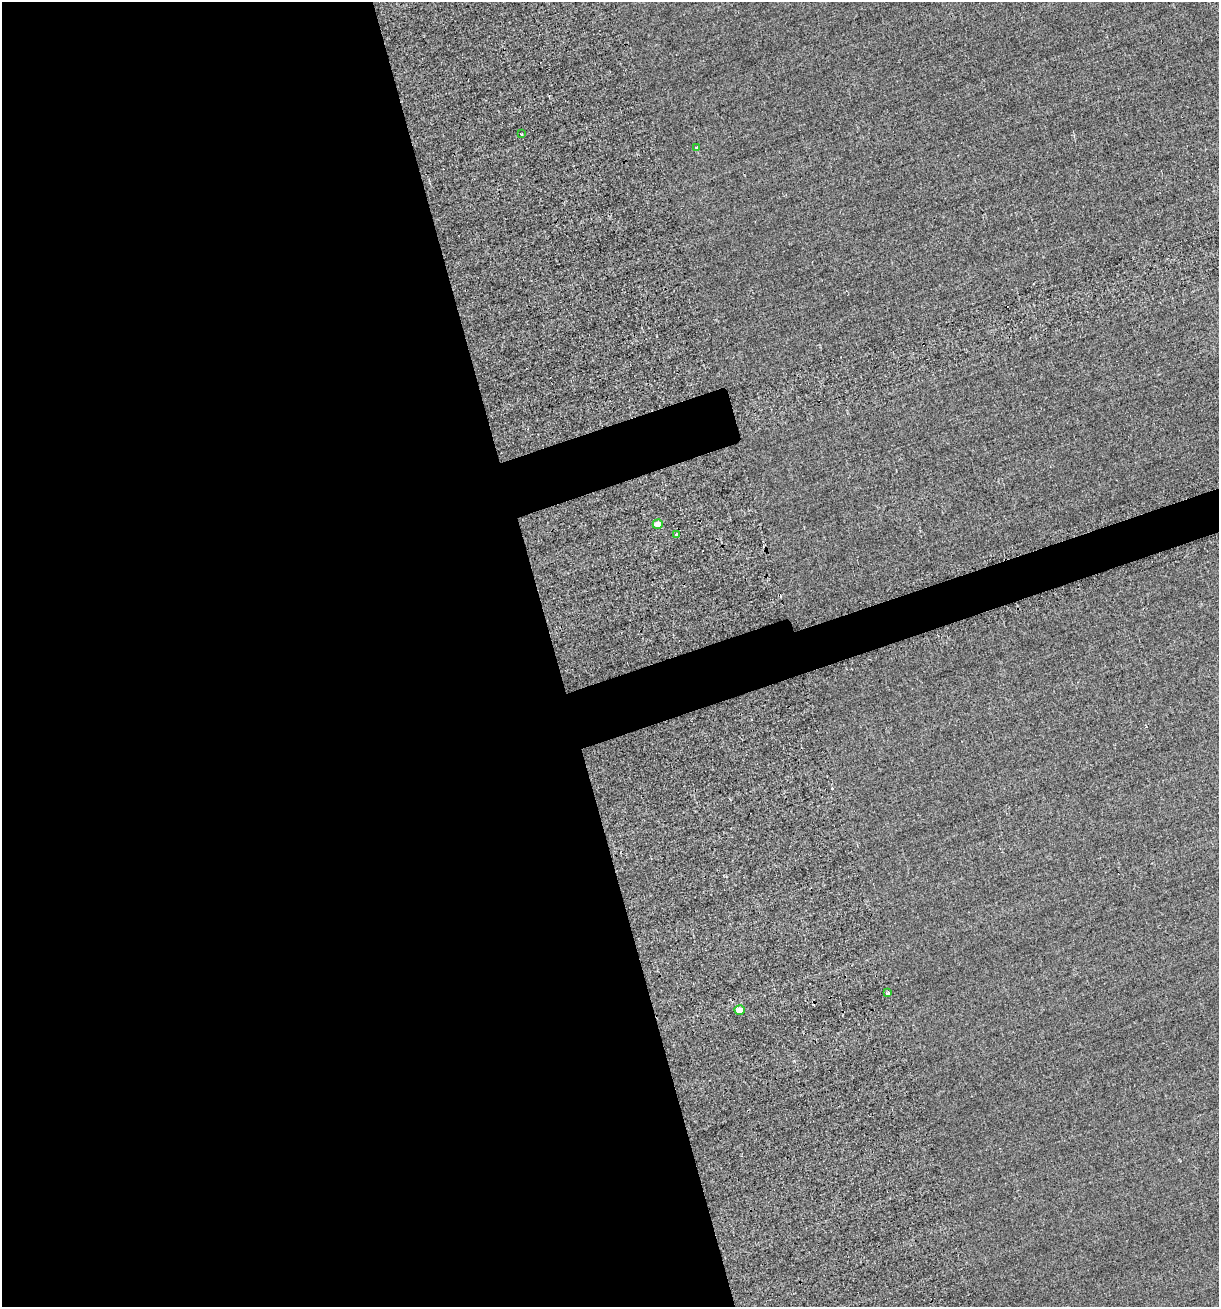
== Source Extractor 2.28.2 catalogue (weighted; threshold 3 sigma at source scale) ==
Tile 9 of 4 x 4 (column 1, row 3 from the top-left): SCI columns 213-1429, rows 1389-2693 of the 5577 x 5599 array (HDU 1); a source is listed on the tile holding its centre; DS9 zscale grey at full resolution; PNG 1221 x 1309 px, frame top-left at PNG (2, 2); each listed source drawn as its Kron ellipse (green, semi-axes under 4 px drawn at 4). Shown black and unused: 48% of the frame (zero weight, under 2 of 3 exposures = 12% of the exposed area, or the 3 px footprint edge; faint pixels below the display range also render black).
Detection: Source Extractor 2.28.2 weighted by HDU 2 'WHT'; one run over the whole footprint, this tile lists its part. Background -0.476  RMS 3.4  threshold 15.3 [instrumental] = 3 sigma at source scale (4.5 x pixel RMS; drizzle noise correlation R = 1.50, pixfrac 1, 0.05/0.05 arcsec/px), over >= 5 px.
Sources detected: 7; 1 cosmic-ray / hot-pixel residue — neither listed nor drawn; the other 6 listed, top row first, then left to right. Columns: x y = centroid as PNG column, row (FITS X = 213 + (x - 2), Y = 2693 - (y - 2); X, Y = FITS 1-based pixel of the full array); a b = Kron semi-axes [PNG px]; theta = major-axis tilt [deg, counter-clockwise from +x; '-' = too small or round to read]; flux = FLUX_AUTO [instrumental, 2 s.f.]
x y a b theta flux
522 134 3 2 - 430
697 147 4 3 - 570
658 524 5 4 - 3500
676 534 4 3 - 650
888 993 3 3 - 1500
740 1010 5 4 - 3600